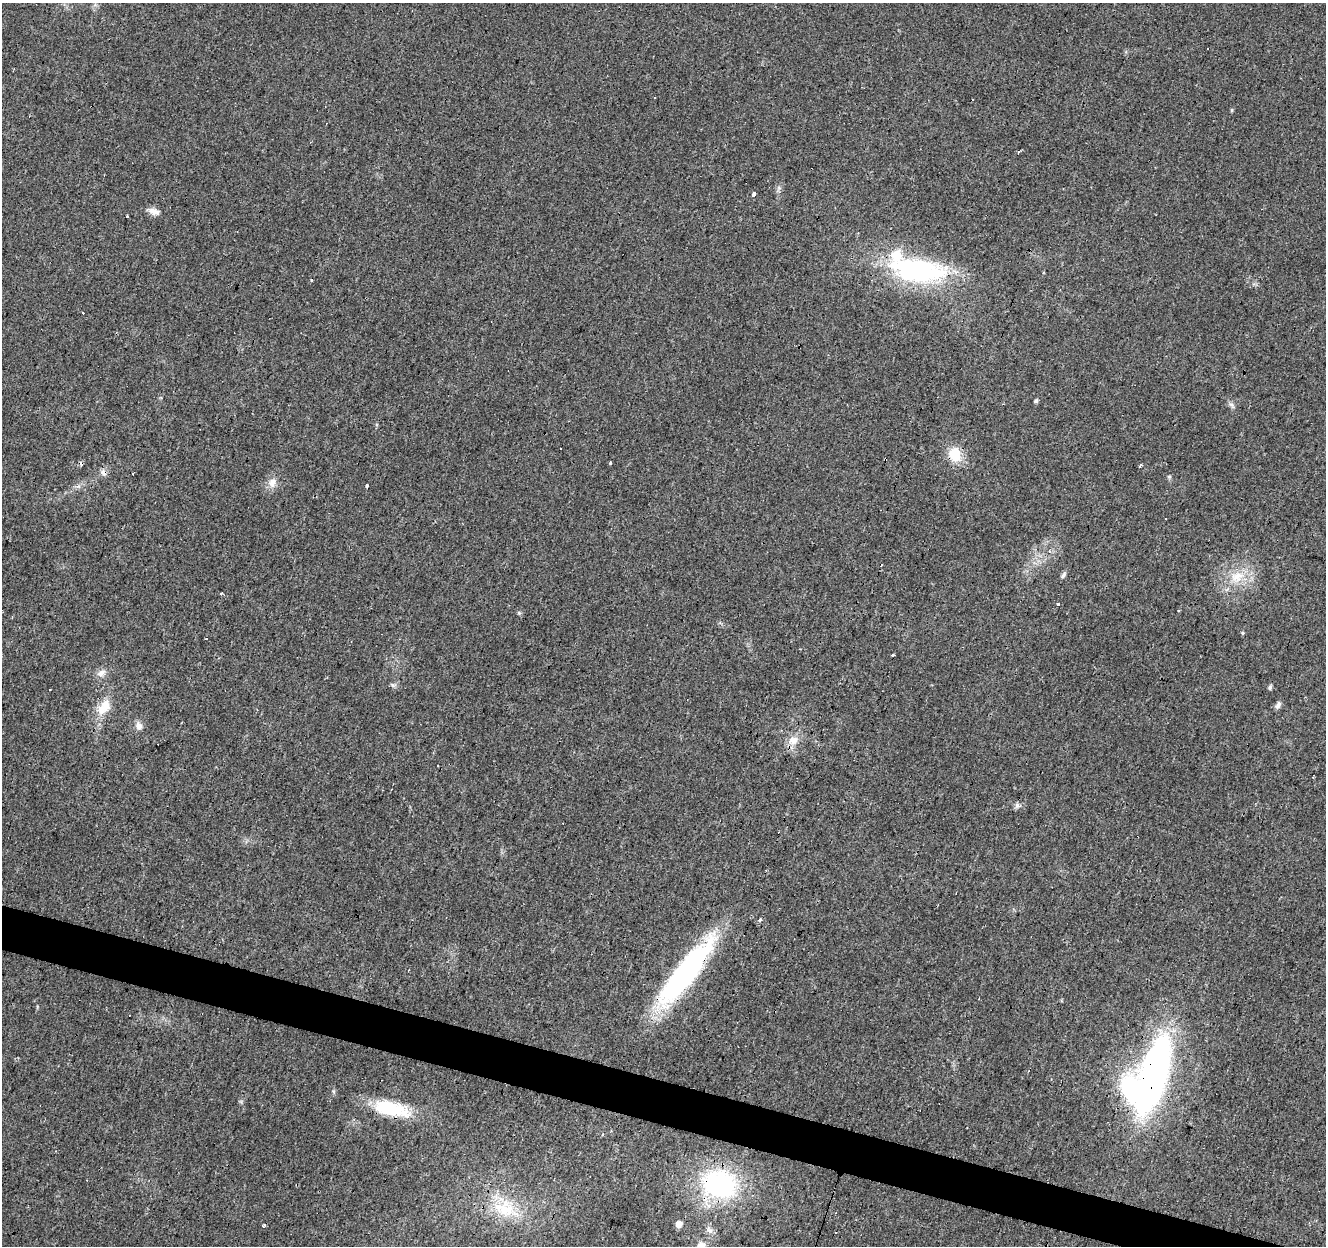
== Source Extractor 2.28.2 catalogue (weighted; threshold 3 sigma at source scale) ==
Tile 6 of 4 x 4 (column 2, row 2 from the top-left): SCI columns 1330-2653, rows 2765-4008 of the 5300 x 5466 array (HDU 1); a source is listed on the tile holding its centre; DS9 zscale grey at full resolution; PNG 1328 x 1248 px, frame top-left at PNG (2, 3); no overlay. Shown black and unused: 3% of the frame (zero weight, under 3 of 4 exposures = <1% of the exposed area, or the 3 px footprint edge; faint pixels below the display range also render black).
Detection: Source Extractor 2.28.2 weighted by HDU 2 'WHT'; one run over the whole footprint, this tile lists its part. Background 0.0156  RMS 0.0032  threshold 0.0144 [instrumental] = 3 sigma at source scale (4.5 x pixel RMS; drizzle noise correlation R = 1.50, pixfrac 1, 0.0396/0.0396 arcsec/px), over >= 5 px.
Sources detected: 63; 2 inside a brighter object's white glare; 18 cosmic-ray / hot-pixel residue — not listed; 1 inside a brighter listed object's ellipse — not listed separately; the other 42 listed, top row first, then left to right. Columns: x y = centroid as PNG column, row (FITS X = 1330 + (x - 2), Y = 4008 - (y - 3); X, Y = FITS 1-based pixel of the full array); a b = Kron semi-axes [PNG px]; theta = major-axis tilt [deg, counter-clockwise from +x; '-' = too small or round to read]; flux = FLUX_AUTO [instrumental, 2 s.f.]
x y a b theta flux
1232 110 5 4 - 0.39
1019 151 4 3 - 0.47
754 194 4 4 - 4
154 211 15 8 -18 2.2
915 273 65 26 -9 40
1036 401 5 4 - 0.68
1231 405 8 5 -31 0.84
955 454 15 12 -68 8.4
610 463 3 3 - 0.76
1140 466 4 3 - 1.3
103 473 9 7 -58 1.3
1169 477 6 4 0 0.4
272 483 13 10 73 2.5
367 486 3 3 - 8.7
1063 575 9 5 58 0.83
1237 577 22 15 22 7.9
222 593 4 3 - 0.36
1059 604 3 3 - 2.4
519 613 5 5 - 0.46
1243 633 5 4 - 0.42
206 639 3 2 - 0.23
893 655 4 3 - 1.1
101 673 13 9 24 2
393 685 7 4 -34 0.65
1270 687 5 4 - 0.75
50 690 2 2 - 0.32
1278 705 10 6 59 1.1
104 707 25 15 53 6.2
139 726 10 9 - 1.8
794 740 12 11 - 3.3
1313 777 3 2 - 0.35
1017 806 8 7 - 1.1
760 920 3 3 - 2
685 972 91 20 52 61
1153 1075 61 20 72 160
390 1108 43 16 -13 18
603 1134 3 3 - 0.72
720 1184 34 29 -10 47
505 1209 41 23 -15 17
679 1224 5 5 - 2.6
709 1230 11 6 -46 1.4
702 1245 12 10 79 2.7
Overlapping masked pixels (flux is a lower limit): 6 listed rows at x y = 955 454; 103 473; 685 972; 1153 1075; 390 1108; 720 1184
Isophote crosses this tile's border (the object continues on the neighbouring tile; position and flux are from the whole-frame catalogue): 1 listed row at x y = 702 1245
Unlisted compact peaks at least as high as the median listed source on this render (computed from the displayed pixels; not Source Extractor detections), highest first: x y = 779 188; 333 1091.